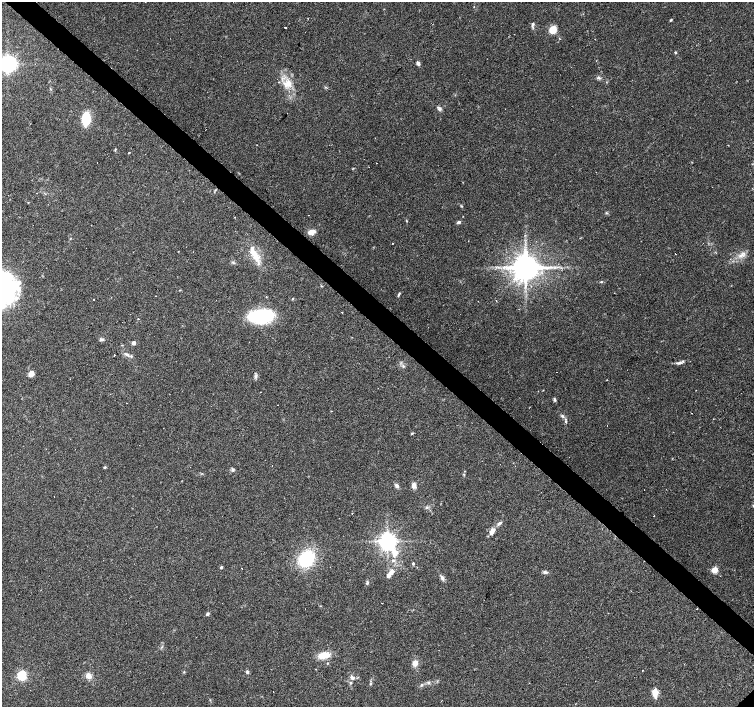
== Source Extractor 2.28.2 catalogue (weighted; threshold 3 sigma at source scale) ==
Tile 11 of 4 x 4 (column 3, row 3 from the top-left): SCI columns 3009-4511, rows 1569-2977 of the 6017 x 6019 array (HDU 1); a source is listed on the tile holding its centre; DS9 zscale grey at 2 x 2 block average (1 PNG px = mean of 2 x 2 image px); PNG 756 x 709 px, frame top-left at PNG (2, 2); no overlay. Shown black and unused: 4% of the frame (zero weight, under 2 of 3 exposures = <1% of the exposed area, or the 3 px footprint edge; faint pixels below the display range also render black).
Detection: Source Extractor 2.28.2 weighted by HDU 2 'WHT'; one run over the whole footprint, this tile lists its part. Background 0.0781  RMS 0.006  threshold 0.027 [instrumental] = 3 sigma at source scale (4.5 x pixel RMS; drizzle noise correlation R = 1.50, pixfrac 1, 0.0396/0.0396 arcsec/px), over >= 5 px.
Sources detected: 103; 21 cosmic-ray / hot-pixel residue — not listed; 4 inside a brighter listed object's ellipse — not listed separately; the other 78 listed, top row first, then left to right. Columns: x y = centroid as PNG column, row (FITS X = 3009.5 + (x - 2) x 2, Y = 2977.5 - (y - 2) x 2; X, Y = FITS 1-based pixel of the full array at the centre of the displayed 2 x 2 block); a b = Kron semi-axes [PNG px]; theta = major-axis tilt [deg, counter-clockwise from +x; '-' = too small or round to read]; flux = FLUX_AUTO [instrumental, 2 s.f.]
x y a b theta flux
671 20 3 2 - 1.4
533 25 7 3 84 3.1
285 27 2 2 - 1.7
553 29 7 6 - 20
675 52 3 3 - 1.4
418 63 5 3 - 3.9
7 64 5 5 - 750
598 78 5 3 - 2.2
287 84 12 9 13 16
439 109 5 4 - 3.3
86 118 9 6 85 49
115 150 4 2 - 1.2
129 153 2 2 - 3.5
461 206 4 2 - 1
309 215 2 2 - 3.1
406 221 3 2 - 0.79
458 222 5 3 - 2.6
91 225 2 2 - 0.85
311 232 8 5 10 9.8
392 243 2 2 - 7
255 255 19 8 -59 21
740 256 6 4 23 4.5
233 262 4 2 - 1.5
526 267 6 6 - 2800
601 282 3 2 - 1
180 290 3 2 - 0.75
398 296 5 2 - 1.4
93 299 2 2 - 0.86
496 301 2 2 - 0.74
342 312 2 2 - 2.1
261 316 20 12 6 120
138 318 2 2 - 0.93
103 339 6 3 -9 2.7
133 343 3 3 - 6.9
126 354 5 3 - 2.7
114 355 2 2 - 4.9
679 363 7 4 13 4
403 366 3 3 - 1.6
31 374 7 5 60 9.1
256 376 4 3 - 2.4
607 380 2 2 - 0.67
555 400 5 3 - 2.4
562 416 5 3 - 2.6
566 421 4 3 - 1.5
412 433 3 3 - 1.2
105 467 3 3 - 1.9
233 470 4 4 - 2.5
413 485 7 5 83 6.4
397 486 7 4 -52 3.7
644 490 2 2 - 0.82
426 507 3 3 - 1.5
352 514 2 2 - 0.65
653 516 2 2 - 0.8
499 523 8 3 34 3.6
492 531 9 5 50 8.9
387 541 6 4 -61 880
306 559 16 11 54 83
413 563 4 3 - 1.6
221 567 3 3 - 2
714 570 3 3 - 44
392 572 6 6 - 6.2
545 572 6 4 -17 3
442 578 6 5 - 4
367 583 5 3 - 1.7
207 614 4 3 - 2.6
324 655 12 6 13 21
327 663 3 3 - 0.98
415 663 7 6 - 8.3
316 669 2 2 - 0.68
643 670 2 2 - 1.2
247 672 4 3 - 3
22 675 4 3 - 140
88 676 7 7 - 8.2
352 678 6 5 - 4
428 683 4 4 - 2.3
370 684 3 3 - 1.2
421 685 4 3 - 1.5
655 693 11 6 -89 11
Isophote crosses this tile's border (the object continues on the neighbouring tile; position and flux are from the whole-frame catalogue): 1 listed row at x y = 7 64
Diffuse or blended objects may show on this block-average render without a row.